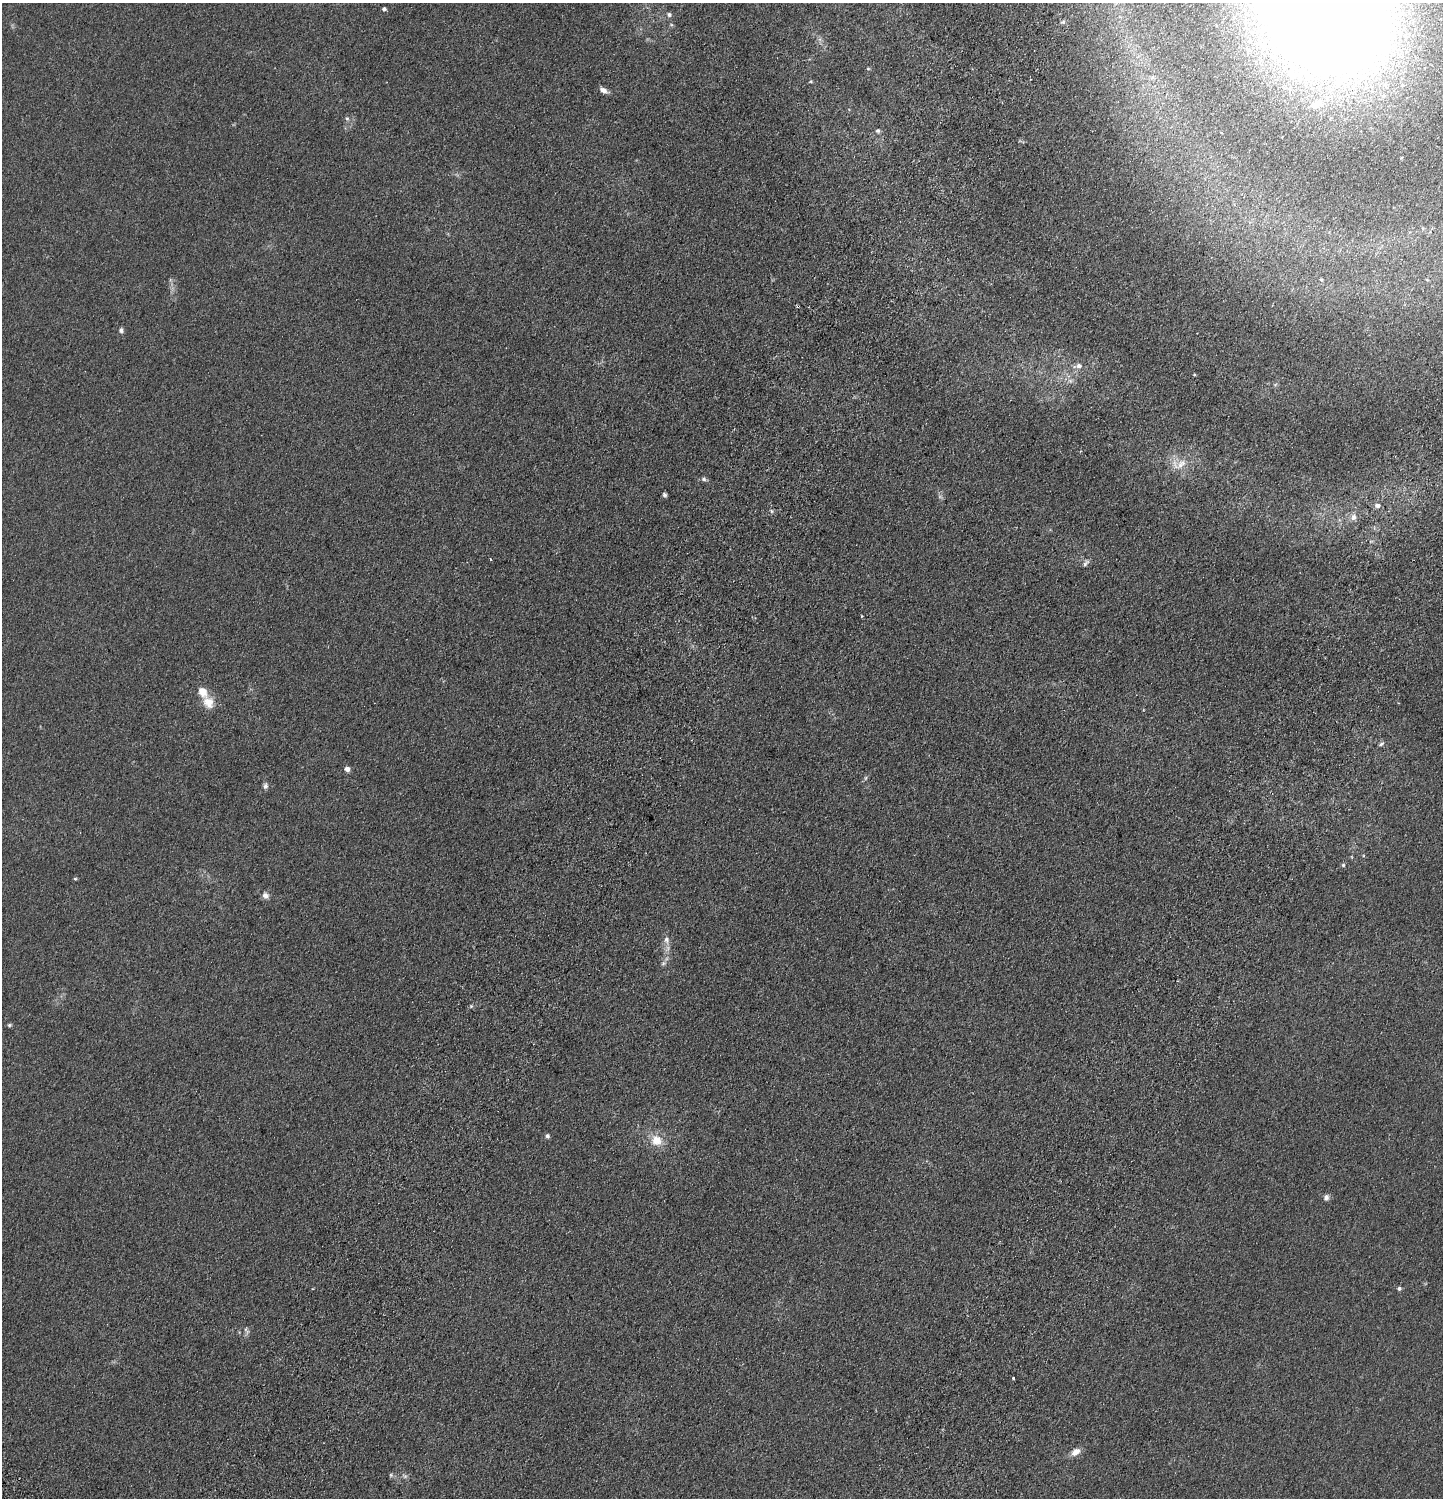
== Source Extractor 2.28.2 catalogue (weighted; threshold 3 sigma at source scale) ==
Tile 10 of 4 x 4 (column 2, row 3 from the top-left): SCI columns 1824-3264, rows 1590-3085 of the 6395 x 6169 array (HDU 1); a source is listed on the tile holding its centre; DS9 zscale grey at full resolution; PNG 1445 x 1500 px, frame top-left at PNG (2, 3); no overlay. Shown black and unused: <1% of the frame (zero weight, under 2 of 4 exposures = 4% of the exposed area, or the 3 px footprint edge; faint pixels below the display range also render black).
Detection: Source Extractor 2.28.2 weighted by HDU 2 'WHT'; one run over the whole footprint, this tile lists its part. Background 0.0898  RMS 0.0089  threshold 0.0401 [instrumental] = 3 sigma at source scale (4.5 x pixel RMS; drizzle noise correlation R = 1.50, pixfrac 1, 0.05/0.05 arcsec/px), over >= 5 px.
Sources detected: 50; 1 too faint to see at this stretch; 1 cosmic-ray / hot-pixel residue — not listed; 3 inside a brighter listed object's ellipse — not listed separately; the other 45 listed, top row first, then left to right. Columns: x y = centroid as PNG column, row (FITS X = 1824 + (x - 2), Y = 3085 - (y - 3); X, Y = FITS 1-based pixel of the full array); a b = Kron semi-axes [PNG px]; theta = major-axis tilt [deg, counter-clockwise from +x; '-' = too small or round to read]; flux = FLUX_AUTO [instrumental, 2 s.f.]
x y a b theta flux
1324 8 106 86 -42 2100
384 9 4 4 - 2
669 14 7 6 - 1.8
820 39 7 4 72 1.6
868 69 6 4 0 0.76
811 82 6 3 8 0.81
1402 85 7 6 - 2.6
603 90 9 5 -28 4.1
1317 104 19 9 32 8.9
347 118 6 5 - 1.4
878 131 6 5 - 1.4
1321 280 5 4 - 0.92
121 330 6 6 - 1.8
1079 366 8 7 - 3.4
1194 375 5 3 - 0.62
1070 381 6 6 - 2.2
1181 464 18 10 43 9.1
704 479 7 5 -18 1.7
664 495 5 5 - 1.7
1377 506 6 5 - 3.1
771 511 6 4 -89 1.1
1353 517 10 8 85 3.8
490 559 4 3 - 0.54
1086 563 11 5 54 2.2
861 616 4 2 - 0.66
208 702 17 13 -57 10
1381 744 7 5 31 1.5
347 769 4 4 - 5.3
866 778 6 4 88 1.1
265 786 8 6 85 2.2
1343 865 5 5 - 1.1
75 879 4 4 - 0.97
265 895 10 8 -41 3.4
666 940 12 7 -75 4.1
663 963 7 5 21 1.6
471 1006 5 4 - 1
9 1025 6 5 - 1.2
547 1136 6 5 - 1.7
656 1140 16 14 -28 12
1326 1197 8 7 - 2.6
1399 1289 5 4 - 1.7
246 1330 12 5 -59 2
1013 1378 3 3 - 0.86
1075 1452 12 7 34 6.2
391 1475 6 5 - 1.2
Isophote crosses this tile's border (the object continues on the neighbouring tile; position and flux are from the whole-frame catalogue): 1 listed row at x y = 1324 8